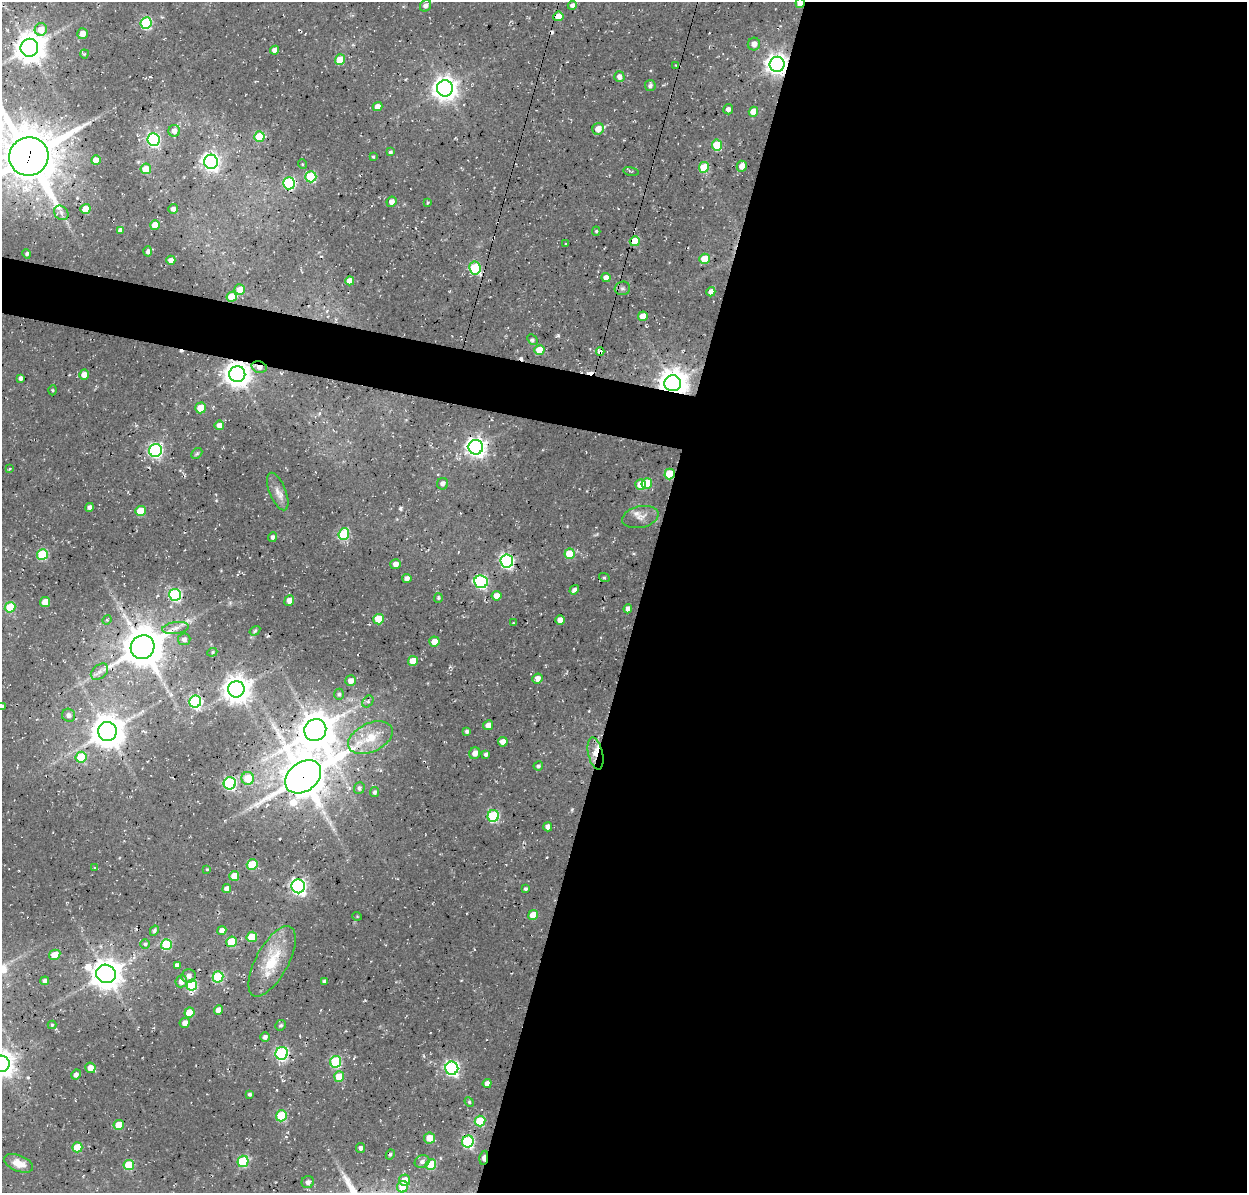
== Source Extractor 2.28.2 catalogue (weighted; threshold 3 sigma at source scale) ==
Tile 12 of 4 x 4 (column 4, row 3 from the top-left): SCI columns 3874-5118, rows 1511-2701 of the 5246 x 5340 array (HDU 1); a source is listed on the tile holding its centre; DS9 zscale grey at full resolution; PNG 1249 x 1195 px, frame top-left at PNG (2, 2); each listed source drawn as its Kron ellipse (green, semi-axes under 4 px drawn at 4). Shown black and unused: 51% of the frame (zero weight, under 3 of 4 exposures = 8% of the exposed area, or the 3 px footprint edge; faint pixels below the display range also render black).
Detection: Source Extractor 2.28.2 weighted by HDU 2 'WHT'; one run over the whole footprint, this tile lists its part. Background 0.0296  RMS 0.0039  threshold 0.0174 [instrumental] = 3 sigma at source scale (4.5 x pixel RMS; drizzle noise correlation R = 1.50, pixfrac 1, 0.0396/0.0396 arcsec/px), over >= 5 px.
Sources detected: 205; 6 cosmic-ray / hot-pixel residue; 1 long thin detection or spike segment (spike, bleed or trail) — neither listed nor drawn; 3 inside a brighter listed object's ellipse — not listed separately; the other 195 listed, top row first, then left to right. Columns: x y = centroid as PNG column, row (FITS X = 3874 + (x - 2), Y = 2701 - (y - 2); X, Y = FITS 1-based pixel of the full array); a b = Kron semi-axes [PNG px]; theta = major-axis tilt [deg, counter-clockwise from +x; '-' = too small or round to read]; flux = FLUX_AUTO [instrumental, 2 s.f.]
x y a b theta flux
800 3 5 4 - 6.7
572 5 5 4 - 1.1
425 6 6 5 - 1.6
558 16 5 4 - 4.6
146 23 6 5 - 37
41 29 6 6 - 5.3
83 34 5 5 - 3.2
754 44 6 6 - 2.5
29 48 9 8 - 630
275 50 4 4 - 2.2
84 54 4 4 - 0.44
340 60 5 5 - 8.4
777 64 7 7 - 270
676 65 3 3 - 0.29
619 77 5 5 - 2.1
650 86 5 5 - 1.1
445 88 8 8 - 330
377 106 5 4 - 3.1
728 109 5 5 - 1.3
753 112 5 4 - 5.8
598 129 6 5 - 4
174 131 6 6 - 3
259 137 5 5 - 16
154 140 6 6 - 55
717 145 5 5 - 12
390 152 4 3 - 0.68
29 157 20 19 - 2000
373 157 3 2 - 0.45
96 160 5 5 - 5.2
211 162 7 7 - 160
302 164 5 3 - 0.31
742 166 5 5 - 3.3
704 167 5 5 - 14
146 169 5 5 - 6.3
631 171 8 3 -12 0.55
311 177 5 5 - 25
289 183 6 6 - 48
392 202 5 5 - 2.1
428 203 4 3 - 0.44
85 209 5 5 - 5.5
173 209 5 4 - 1.6
61 213 8 6 -47 1.5
155 225 5 4 - 6.7
120 230 4 4 - 1.3
596 231 4 4 - 0.54
635 241 5 5 - 10
566 244 3 2 - 0.34
148 251 5 4 - 1
27 254 5 4 - 0.69
704 259 5 5 - 9.3
171 260 4 4 - 2.2
475 268 6 5 - 26
606 278 4 4 - 2.4
350 281 4 4 - 3.8
622 288 8 6 14 1.1
240 290 5 5 - 5.7
711 292 5 4 - 2.5
232 297 5 5 - 7.6
643 316 5 4 - 4.8
532 340 6 3 -45 0.76
539 350 5 5 - 6.8
600 352 4 3 - 5.7
259 367 8 5 -15 2.4
237 374 8 8 - 430
84 375 5 5 - 2.6
21 378 4 3 - 1.2
673 383 8 8 - 530
53 390 5 3 - 0.4
200 408 5 5 - 5.8
219 425 5 4 - 3.4
476 447 7 7 - 230
156 450 6 6 - 72
197 453 6 4 43 0.66
9 469 4 4 - 0.36
670 474 5 5 - 14
442 484 6 5 - 1.4
640 484 5 5 - 4.9
647 484 5 5 - 16
278 492 20 8 -67 3.2
89 507 4 4 - 1.5
140 511 5 5 - 9.7
640 517 18 10 13 3.4
344 534 6 5 - 25
272 537 5 4 - 1.1
42 554 5 5 - 25
570 554 5 5 - 11
507 561 6 6 - 79
396 564 5 5 - 2.3
604 577 5 3 - 0.46
407 579 4 4 - 2
481 582 7 6 - 56
574 590 5 4 - 1.4
175 595 6 6 - 48
497 596 5 5 - 3.1
438 598 5 4 - 0.54
289 600 5 5 - 2.6
45 602 5 5 - 6.8
10 607 5 5 - 14
628 609 4 4 - 2.1
378 619 5 5 - 11
107 620 5 4 - 0.51
560 620 5 4 - 3.2
513 623 4 2 - 0.27
176 628 13 6 8 2.2
255 631 6 4 33 0.54
184 639 6 6 - 1.4
434 642 5 5 - 4.9
143 647 12 11 - 1200
212 652 5 4 - 0.54
413 661 5 5 - 8
99 672 10 6 40 1.8
537 678 5 5 - 2.6
351 681 5 5 - 2.6
236 689 8 8 - 490
339 694 6 4 89 0.92
195 702 6 6 - 46
368 702 6 5 - 0.88
2 706 4 3 - 0.86
69 715 7 6 - 1.7
488 725 5 5 - 2.4
315 730 11 10 - 920
107 731 9 9 - 770
467 731 4 4 - 0.87
370 738 24 14 25 10
503 742 5 5 - 2.7
475 753 6 5 - 2.2
486 754 4 4 - 0.98
596 754 16 7 -77 3.9
81 757 5 5 - 14
538 766 5 4 - 0.95
303 777 20 14 39 1500
248 778 6 6 - 8.8
230 783 6 6 - 52
359 788 6 5 - 0.96
374 792 5 4 - 0.81
493 816 6 5 - 32
548 827 4 4 - 1.9
252 865 5 5 - 14
94 868 3 2 - 0.4
207 869 4 3 - 0.39
234 876 5 5 - 5.4
298 886 7 6 - 120
227 889 4 4 - 1.9
525 889 3 3 - 0.71
533 915 5 5 - 6.3
357 916 5 3 - 0.32
222 930 4 4 - 2.5
154 931 5 4 - 0.95
252 937 5 5 - 9
231 942 5 5 - 14
145 944 5 4 - 0.76
166 944 5 5 - 22
55 955 6 5 - 6.8
272 961 39 16 61 15
177 965 4 4 - 1.6
106 974 10 9 - 640
189 976 7 7 - 1.8
218 977 5 5 - 25
45 981 4 4 - 1.4
181 981 6 5 - 2.7
324 981 4 3 - 0.9
192 985 5 5 - 27
219 1010 5 4 - 4
189 1013 5 5 - 7.7
185 1023 5 5 - 2.1
52 1025 4 4 - 0.54
281 1025 5 5 - 0.67
265 1037 5 4 - 1.3
282 1053 6 6 - 58
336 1062 6 5 - 33
2 1064 8 8 - 340
90 1068 5 5 - 3
452 1068 6 6 - 83
76 1075 5 4 - 1.2
339 1077 5 5 - 8.6
487 1083 4 4 - 2.3
249 1094 3 3 - 0.67
469 1102 5 4 - 0.5
281 1116 5 5 - 22
480 1121 5 5 - 17
119 1125 5 5 - 7.9
429 1138 5 5 - 4
468 1142 6 5 - 46
77 1147 5 5 - 10
360 1148 5 4 - 1.3
390 1154 5 3 - 0.53
484 1158 7 4 79 4
243 1161 6 5 - 24
422 1162 7 6 - 1.4
18 1163 15 8 -22 3.8
129 1165 5 5 - 17
431 1165 5 5 - 15
405 1180 5 5 - 5
308 1182 6 6 - 1.6
403 1187 6 5 - 9.8
Overlapping masked pixels (flux is a lower limit): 17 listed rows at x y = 800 3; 558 16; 29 48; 777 64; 29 157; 635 241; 600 352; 259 367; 237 374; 673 383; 670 474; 143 647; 315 730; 596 754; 303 777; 468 1142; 484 1158
Isophote crosses this tile's border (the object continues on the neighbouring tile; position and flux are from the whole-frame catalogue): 4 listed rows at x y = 800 3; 29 157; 2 706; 2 1064